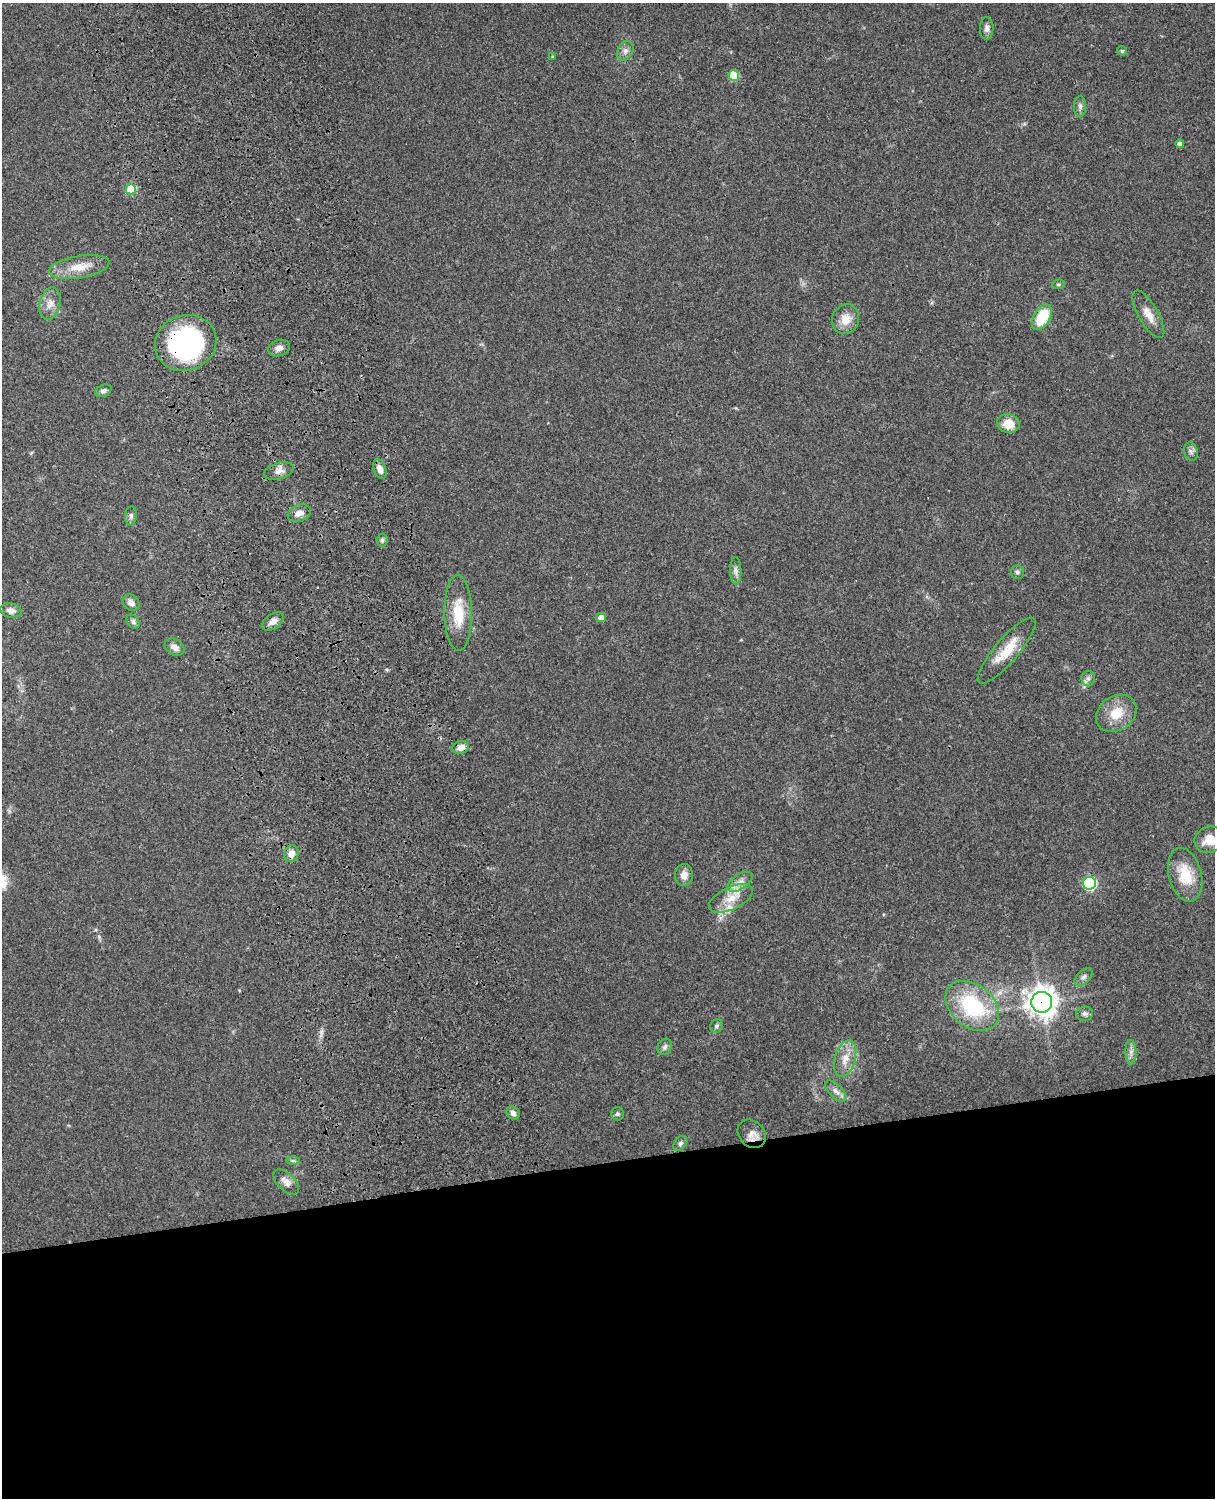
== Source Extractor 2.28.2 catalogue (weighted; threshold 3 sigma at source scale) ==
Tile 11 of 4 x 3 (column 3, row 3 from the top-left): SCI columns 2543-3755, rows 164-1659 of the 5088 x 4927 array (HDU 1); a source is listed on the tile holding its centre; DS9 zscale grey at full resolution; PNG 1217 x 1500 px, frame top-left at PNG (2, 3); each listed source drawn as its Kron ellipse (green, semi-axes under 4 px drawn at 4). Shown black and unused: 23% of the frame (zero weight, under 3 of 4 exposures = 6% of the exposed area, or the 3 px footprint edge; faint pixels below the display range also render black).
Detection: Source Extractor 2.28.2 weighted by HDU 2 'WHT'; one run over the whole footprint, this tile lists its part. Background 0.208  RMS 0.0082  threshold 0.037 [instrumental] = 3 sigma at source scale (4.5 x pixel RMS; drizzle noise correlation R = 1.50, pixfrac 1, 0.05/0.05 arcsec/px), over >= 5 px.
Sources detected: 60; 1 inside a brighter listed object's ellipse — not listed separately; the other 59 listed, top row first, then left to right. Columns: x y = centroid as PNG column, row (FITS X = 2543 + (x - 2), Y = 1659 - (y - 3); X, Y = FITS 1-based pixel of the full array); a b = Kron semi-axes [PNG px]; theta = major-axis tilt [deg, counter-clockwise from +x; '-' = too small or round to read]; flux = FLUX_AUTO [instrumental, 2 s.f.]
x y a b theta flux
987 28 11 7 89 3.8
625 51 10 7 62 3.9
1122 51 5 4 - 1.5
552 57 4 4 - 0.83
734 76 5 5 - 30
1080 107 11 6 90 2.9
1180 144 4 4 - 3.6
131 189 5 5 - 28
79 267 30 11 9 16
1058 284 6 4 19 1.3
50 304 16 10 77 7.9
1148 314 27 9 -60 9.2
1042 317 14 8 60 29
846 319 15 13 64 11
186 343 31 27 20 150
279 348 11 8 20 4.3
103 391 8 5 24 2.6
1008 423 11 9 -12 12
1191 452 9 6 -73 2.6
380 469 10 6 -70 5.2
279 471 15 8 16 5.4
299 513 12 8 20 5.6
131 516 9 6 84 2.4
382 540 6 5 - 1.9
736 571 13 5 -88 3.4
1017 572 7 6 - 2.2
131 603 9 7 -43 4.1
11 610 11 7 -13 4.5
458 613 38 14 -89 25
601 618 5 4 - 7.5
133 622 8 6 -41 2.1
273 622 12 7 35 4.3
174 647 10 8 -30 4.8
1007 651 42 12 49 21
1088 678 8 6 -89 2.6
1116 713 22 17 34 18
461 747 8 6 17 6.3
1209 840 15 13 20 12
291 854 8 7 - 6.7
684 875 11 9 88 6
1185 875 27 16 -76 24
740 882 14 7 34 5.8
1090 883 6 6 - 100
731 898 24 11 25 14
1083 977 11 6 45 2.9
1042 1002 10 10 - 860
972 1006 30 21 -39 63
1085 1014 8 7 - 2.7
716 1026 7 6 - 1.8
665 1047 8 7 - 2.8
1131 1052 12 5 -88 3.6
845 1059 18 10 73 10
836 1091 13 6 -45 4.1
513 1113 7 6 - 3.7
617 1114 6 6 - 1.8
752 1134 15 12 -46 7.4
680 1143 8 6 51 2.1
293 1161 6 4 -1 1.5
286 1182 16 8 -43 5.9
Overlapping masked pixels (flux is a lower limit): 4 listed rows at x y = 186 343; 461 747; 1042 1002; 752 1134
Isophote crosses this tile's border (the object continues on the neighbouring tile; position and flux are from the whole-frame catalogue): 1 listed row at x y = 1209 840